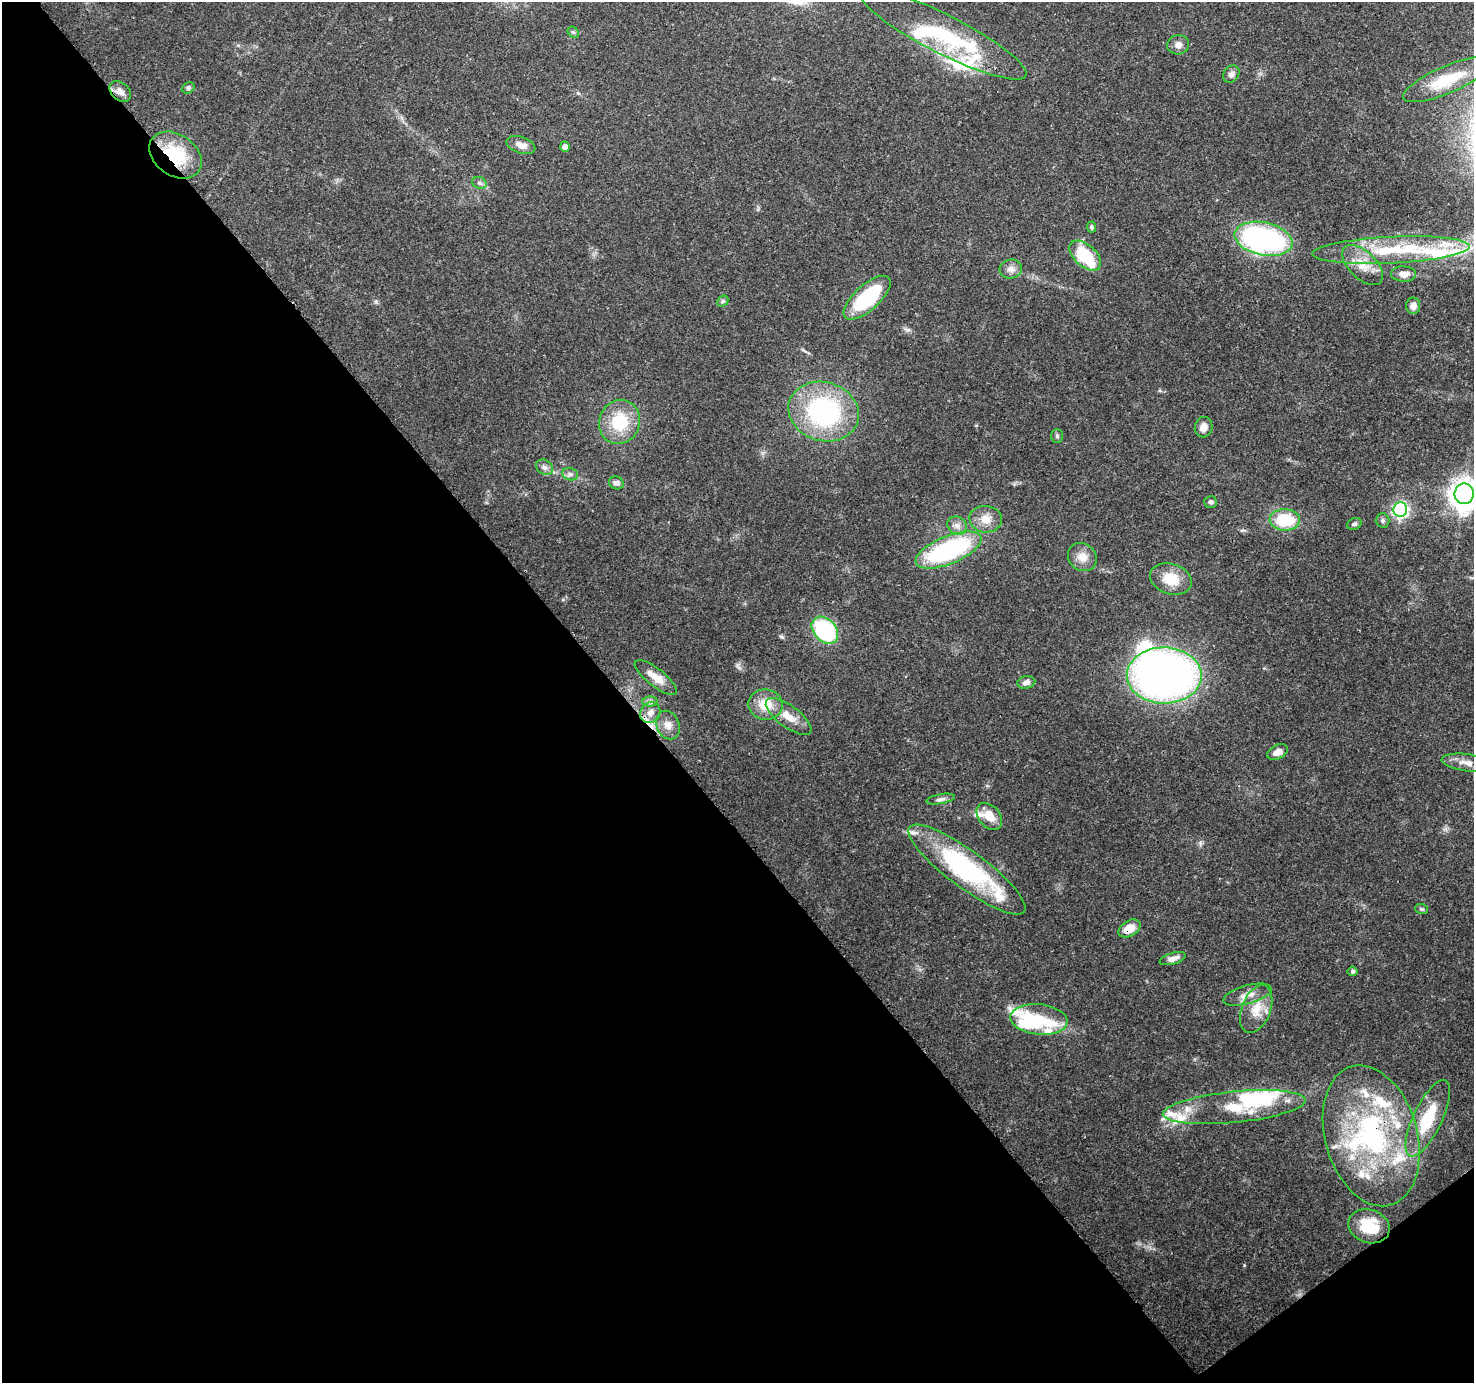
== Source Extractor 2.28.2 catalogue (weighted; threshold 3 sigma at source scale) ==
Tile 14 of 4 x 4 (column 2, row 4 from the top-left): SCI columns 1567-3038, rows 212-1592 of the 6088 x 6013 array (HDU 1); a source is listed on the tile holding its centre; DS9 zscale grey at full resolution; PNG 1476 x 1385 px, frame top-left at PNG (2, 2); each listed source drawn as its Kron ellipse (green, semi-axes under 4 px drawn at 4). Shown black and unused: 43% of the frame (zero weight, under 3 of 4 exposures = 8% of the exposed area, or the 3 px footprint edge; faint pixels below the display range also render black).
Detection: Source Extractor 2.28.2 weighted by HDU 2 'WHT'; one run over the whole footprint, this tile lists its part. Background 0.0917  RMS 0.0036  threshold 0.0164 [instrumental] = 3 sigma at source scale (4.5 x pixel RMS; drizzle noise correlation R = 1.50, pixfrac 1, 0.0396/0.0396 arcsec/px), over >= 5 px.
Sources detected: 93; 5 inside a brighter object's white glare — neither listed nor drawn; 24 inside a brighter listed object's ellipse — not listed separately; the other 64 listed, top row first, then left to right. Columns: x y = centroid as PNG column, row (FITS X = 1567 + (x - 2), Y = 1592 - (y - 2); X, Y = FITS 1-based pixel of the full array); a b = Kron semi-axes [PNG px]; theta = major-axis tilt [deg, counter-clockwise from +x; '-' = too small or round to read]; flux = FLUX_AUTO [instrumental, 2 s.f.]
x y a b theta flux
573 32 6 5 - 0.62
943 34 92 19 -27 38
1178 45 11 9 13 2.1
1231 74 9 7 52 1.7
1448 79 48 13 23 16
188 88 6 5 - 0.64
120 91 12 8 -44 2.5
521 145 15 8 -18 3.2
565 147 5 4 - 1.8
175 155 28 20 -35 18
479 183 7 5 -20 0.97
1091 227 5 4 - 0.8
1263 239 29 16 -12 83
1391 250 79 13 3 26
1085 256 19 11 -41 18
1363 265 25 13 -44 7.4
1011 269 11 9 7 2.2
1403 274 12 7 -1 2.9
867 298 29 12 42 30
723 301 6 4 43 0.66
1413 306 8 7 - 2.2
824 412 36 29 -17 55
620 422 22 20 69 16
1204 427 10 8 76 2.7
1057 436 7 5 -89 0.7
544 467 9 7 -33 1.4
570 474 8 6 -14 1.1
616 483 7 6 - 1.4
1464 494 10 9 - 450
1211 502 6 6 - 0.98
1400 509 7 7 - 84
986 519 16 13 -5 4.8
1285 520 15 10 -2 17
1383 520 7 7 - 0.86
1354 524 7 5 21 0.78
957 526 10 8 -33 2.1
948 550 35 14 22 54
1082 557 15 13 -41 4.4
1171 579 21 15 -17 8.5
825 630 15 11 -46 38
1164 675 37 28 -1 210
656 677 26 8 -38 5.6
1026 682 9 6 10 1.8
650 702 7 5 0 0.94
765 705 17 15 -10 7.9
650 713 11 9 50 3
789 717 27 11 -36 6.1
668 725 15 11 -66 3.3
1277 752 11 7 27 2.3
1467 763 25 8 -8 4
941 799 15 5 10 1.3
989 816 15 10 -49 5.6
967 870 71 18 -36 59
1422 909 6 5 - 0.56
1129 928 12 7 30 5.4
1173 959 13 5 16 2.4
1353 971 5 5 - 0.73
1247 995 25 9 15 4
1256 1009 25 14 69 7.5
1039 1019 29 15 -6 12
1234 1107 72 15 6 20
1428 1118 42 14 65 17
1371 1136 72 46 -74 76
1369 1226 21 16 -19 12
Overlapping masked pixels (flux is a lower limit): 3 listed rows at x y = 175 155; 1129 928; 1371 1136
Isophote crosses this tile's border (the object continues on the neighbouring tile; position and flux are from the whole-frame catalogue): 1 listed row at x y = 1464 494
Unlisted compact peaks at least as high as the median listed source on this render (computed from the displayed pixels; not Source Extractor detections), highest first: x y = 1244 1265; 907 330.